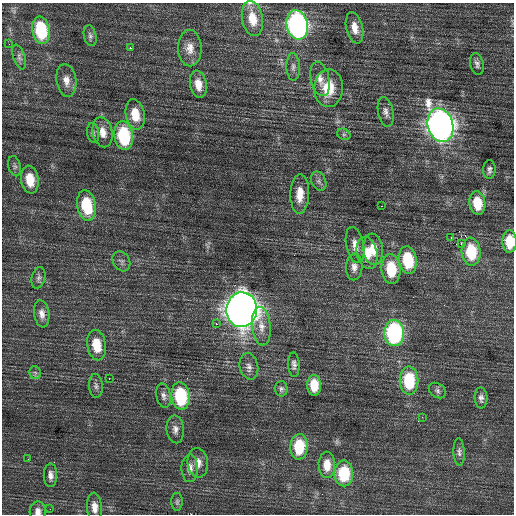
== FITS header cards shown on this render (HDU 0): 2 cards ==
NAXIS1  =                  512 / Axis length
NAXIS2  =                  512 / Axis length

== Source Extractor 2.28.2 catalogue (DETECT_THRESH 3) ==
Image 512 x 512 px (HDU 0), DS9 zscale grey, 1 PNG px = 1 image px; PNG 516 x 516 px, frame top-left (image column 1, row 512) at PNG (2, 3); each listed source drawn as its Kron ellipse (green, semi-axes under 4 px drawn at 4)
Background 0.442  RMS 0.76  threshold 2.29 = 3 sigma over >= 5 px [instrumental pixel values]
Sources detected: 74; all 74 listed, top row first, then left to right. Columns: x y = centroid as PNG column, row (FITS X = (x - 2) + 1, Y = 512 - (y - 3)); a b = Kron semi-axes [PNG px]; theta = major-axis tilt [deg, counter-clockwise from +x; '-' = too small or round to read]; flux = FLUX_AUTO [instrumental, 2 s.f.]
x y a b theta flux
252 19 18 10 -79 1000
297 25 15 10 -78 15000
355 28 16 8 -77 580
41 30 14 8 -81 2800
90 36 11 6 -78 160
9 44 2 2 - 29
130 48 2 2 - 590
190 48 18 12 -89 600
19 57 13 6 -72 180
477 64 11 6 -75 190
293 67 14 6 -87 230
320 79 17 9 -78 440
66 80 16 10 -81 480
198 84 14 8 -80 660
328 88 19 14 87 1300
386 112 15 7 -78 260
135 114 15 9 -79 1100
440 125 17 12 -74 38000
103 132 15 9 -78 540
93 133 10 6 -82 160
344 134 7 5 -28 110
124 136 14 9 -82 3600
15 166 10 6 -76 140
489 170 9 6 88 180
30 180 14 9 -81 1100
319 181 10 7 -66 190
300 194 19 9 89 800
477 203 12 8 -82 1200
86 205 15 9 -80 2600
382 206 2 2 - 52
451 238 2 2 - 37
510 241 11 7 -89 1100
461 243 3 2 - 59
355 245 18 9 -79 480
373 249 16 10 -83 760
471 252 14 9 -87 2100
367 253 16 10 -78 880
408 260 14 9 -81 2400
121 261 11 8 -59 200
354 267 13 8 87 330
391 269 15 9 -84 1900
38 278 11 6 76 190
242 310 17 15 83 72000
42 314 14 7 -81 350
216 324 3 2 - 870
261 326 19 9 -84 550
394 333 13 10 -88 8000
96 345 15 9 -80 1100
294 365 12 5 -87 190
249 366 13 9 -76 290
35 373 6 5 - 110
109 378 2 2 - 200
409 381 14 9 -89 2700
314 385 10 7 -90 970
96 386 12 7 -86 190
281 389 7 6 - 130
437 391 9 7 -35 150
163 396 12 7 -79 230
181 396 14 9 -83 3700
481 398 10 6 -87 200
422 417 3 2 - 61
175 429 14 8 -84 300
299 447 13 9 87 1800
459 452 14 5 -87 200
28 459 2 2 - 29
198 463 15 10 -83 500
327 465 13 8 -89 660
190 468 14 8 90 370
344 473 13 9 -89 2300
50 475 11 7 -90 270
177 502 9 5 89 120
94 507 14 7 -86 430
50 509 2 2 - 68
38 511 9 8 - 290
At the frame edge (FLAGS 8, measured only in part): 3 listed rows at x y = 252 19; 510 241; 38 511